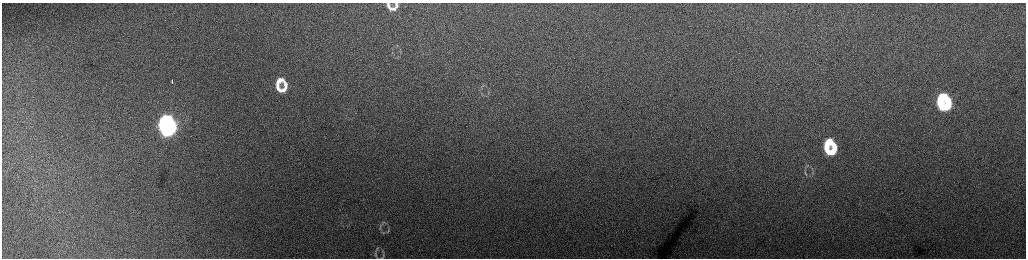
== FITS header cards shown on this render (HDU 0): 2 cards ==
NAXIS1  =                 2048 /fastest changing axis
NAXIS2  =                  512 /next to fastest changing axis

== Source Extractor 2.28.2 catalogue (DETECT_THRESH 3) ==
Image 2048 x 512 px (HDU 0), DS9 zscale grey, zoomed out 1/2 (1 PNG px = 2 x 2 image px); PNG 1028 x 260 px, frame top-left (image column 1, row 511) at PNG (2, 3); no overlay
Background 168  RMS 1.8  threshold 5.37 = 3 sigma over >= 5 px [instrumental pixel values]
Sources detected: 28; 1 cannot appear on this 1/2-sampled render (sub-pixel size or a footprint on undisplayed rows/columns) and is not listed; the other 27 listed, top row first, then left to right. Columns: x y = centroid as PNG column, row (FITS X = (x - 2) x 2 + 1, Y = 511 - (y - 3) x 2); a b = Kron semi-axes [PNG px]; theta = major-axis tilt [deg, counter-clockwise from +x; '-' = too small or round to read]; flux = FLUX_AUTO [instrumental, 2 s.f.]
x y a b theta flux
396 5 7 4 -90 1200
389 6 10 3 -62 1900
394 8 7 5 15 1400
280 80 10 6 37 3400
172 81 4 1 - 1100
285 86 12 4 -85 2500
278 88 11 4 -60 2500
283 90 6 6 - 1600
942 97 9 5 -9 14000
941 104 12 5 -77 16000
948 104 11 5 88 12000
945 107 5 4 - 5800
165 121 10 7 40 61000
171 127 11 5 83 54000
164 128 11 5 -53 55000
828 142 8 5 -4 7500
827 148 11 5 -73 8600
834 149 10 4 -87 6400
831 152 4 3 - 2700
807 166 6 2 15 370
813 173 3 2 - 200
382 223 12 4 53 950
388 230 6 3 75 490
386 232 5 3 - 450
377 248 7 4 60 820
376 255 11 4 -73 890
383 256 12 4 61 880
At the frame edge (FLAGS 8, measured only in part): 2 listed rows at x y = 376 255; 383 256
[1 sub-pixel or undisplayed-footprint detection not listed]